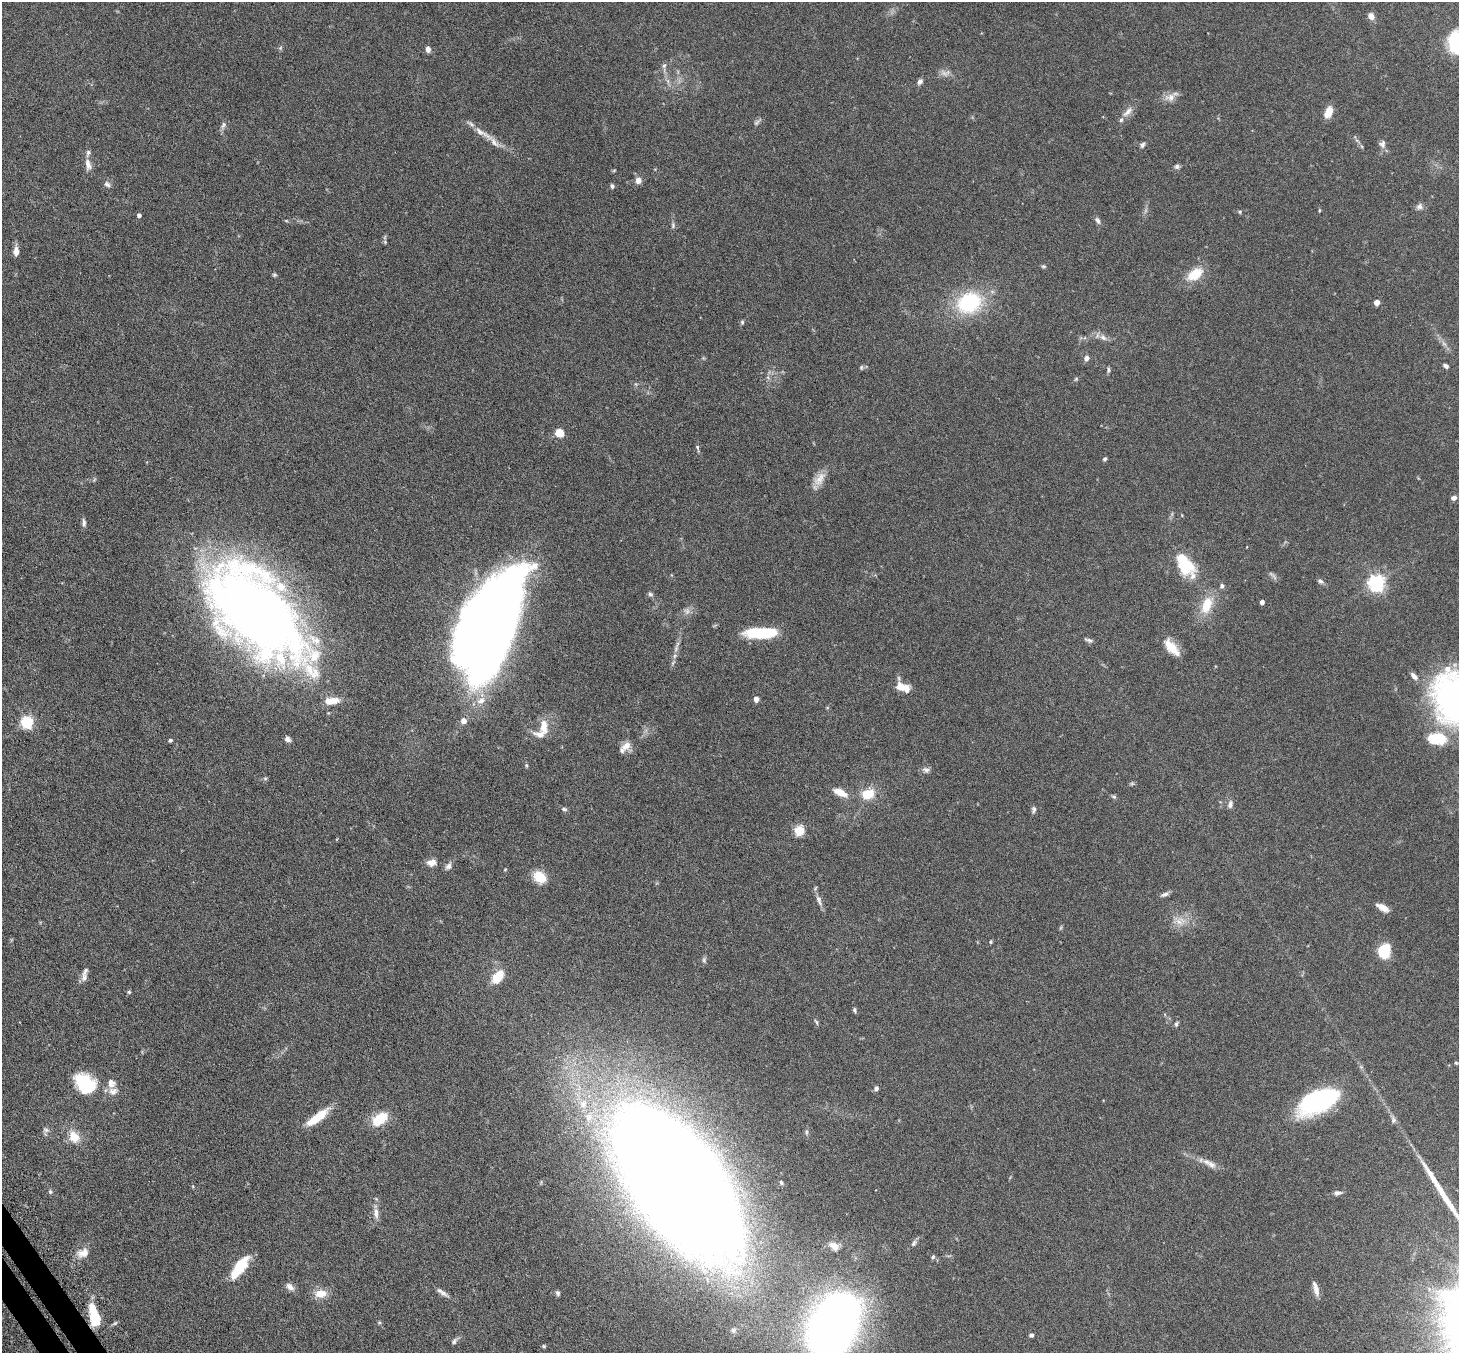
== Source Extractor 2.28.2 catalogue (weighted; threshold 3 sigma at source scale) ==
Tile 7 of 4 x 4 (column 3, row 2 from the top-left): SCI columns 2966-4422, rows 2890-4240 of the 5929 x 5919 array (HDU 1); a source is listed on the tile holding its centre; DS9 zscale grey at full resolution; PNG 1461 x 1355 px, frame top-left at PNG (2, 2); no overlay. Shown black and unused: <1% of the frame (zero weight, under 3 of 6 exposures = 4% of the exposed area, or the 3 px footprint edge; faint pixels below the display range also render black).
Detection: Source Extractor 2.28.2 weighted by HDU 2 'WHT'; one run over the whole footprint, this tile lists its part. Background 0.12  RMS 0.0045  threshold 0.0185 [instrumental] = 3 sigma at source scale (4.09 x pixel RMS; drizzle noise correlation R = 1.36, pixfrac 0.8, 0.05/0.05 arcsec/px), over >= 5 px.
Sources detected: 162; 9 too faint to see at this stretch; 2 inside a brighter object's white glare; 1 long thin detection or spike segment (spike, bleed or trail) — not listed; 13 inside a brighter listed object's ellipse — not listed separately; the other 137 listed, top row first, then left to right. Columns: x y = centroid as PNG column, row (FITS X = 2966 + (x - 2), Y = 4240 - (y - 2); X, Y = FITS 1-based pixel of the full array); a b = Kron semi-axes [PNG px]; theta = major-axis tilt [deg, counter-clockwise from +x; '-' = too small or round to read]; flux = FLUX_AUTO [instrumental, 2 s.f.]
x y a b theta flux
1371 16 7 6 - 2.6
1458 42 18 16 -66 51
280 48 6 5 - 0.61
428 49 6 5 - 1.9
664 66 7 5 72 0.98
945 73 16 8 9 2.3
920 81 7 6 - 1.3
1170 97 17 11 10 3.3
1128 112 19 8 47 3
1328 112 11 7 67 5.5
757 122 13 5 45 1
223 125 13 6 63 1.3
482 133 37 7 -31 5.2
1382 144 10 9 - 1.7
1142 145 7 5 53 1.2
1361 146 6 4 -70 0.54
88 164 17 8 -77 2.6
1177 166 7 6 - 1
638 180 7 6 - 2.7
107 184 10 7 -39 1.3
612 186 6 5 - 0.84
1419 206 9 8 - 1.5
1319 210 5 3 - 0.41
1240 212 5 5 - 0.55
139 215 4 4 - 1.3
1098 220 10 5 -61 1.2
286 221 6 4 -2 0.41
673 225 9 5 82 0.96
385 242 6 4 -48 0.52
16 251 11 6 -90 2.8
1043 266 7 5 -1 0.61
1195 274 22 13 35 8.9
274 275 5 5 - 0.62
1377 302 4 4 - 4
969 303 26 21 23 33
742 322 6 5 - 0.67
1103 337 11 8 -47 2.1
703 358 6 4 -45 0.46
1086 358 7 6 - 1.6
1446 366 6 4 -31 1.3
861 367 6 5 - 0.59
1108 370 7 5 -88 0.77
1076 379 6 5 - 0.54
636 384 6 4 -33 0.59
559 433 8 7 - 6.1
697 447 6 5 - 0.56
1105 459 5 4 - 0.78
819 479 21 11 56 4.7
1454 498 6 5 - 1.5
84 523 10 5 -87 1.2
1185 564 25 14 -57 19
1320 581 8 5 -42 1.1
1376 583 6 6 - 140
650 594 7 6 - 0.87
1262 602 4 4 - 1.8
1207 605 27 14 67 9.4
257 612 110 57 -46 430
495 613 110 33 64 500
756 633 33 13 -1 13
1089 640 13 5 -20 1.1
1172 647 21 9 -49 7.6
676 649 12 6 73 1.8
673 663 9 4 56 0.79
901 686 14 10 -12 4.6
756 699 4 4 - 3.4
1458 699 58 50 -46 130
481 700 14 9 38 4.1
332 701 18 8 6 5.9
463 721 6 6 - 2.5
27 722 6 6 - 57
544 726 19 10 -89 5.8
287 739 7 5 -40 1.5
170 740 4 4 - 0.73
626 746 12 11 - 3.3
926 770 9 7 -12 1.4
265 778 5 5 - 0.6
840 792 16 7 -25 5.4
868 794 14 10 24 8.8
1114 797 7 5 -3 0.71
1230 804 10 7 78 1.5
564 809 8 5 -15 0.87
1033 810 9 6 83 1
799 830 10 9 - 6.6
337 839 5 3 - 0.29
432 862 11 8 7 2.9
448 866 11 7 56 1.8
505 869 4 4 - 0.37
540 877 12 10 -43 9.3
1165 894 12 5 22 1.3
819 900 17 6 -65 2.1
1383 907 13 6 -29 4
1180 921 19 13 -22 5.4
991 942 5 4 - 0.55
1384 951 12 11 - 14
704 960 8 5 -90 0.9
498 977 17 10 53 8
84 978 12 8 75 1.8
129 992 5 5 - 0.53
854 1010 6 4 -71 0.78
816 1022 8 4 -60 0.66
1176 1024 7 5 63 0.8
1456 1063 5 4 - 0.46
85 1083 24 18 -40 21
111 1083 13 11 -78 3.2
876 1088 6 5 - 1.2
1318 1101 39 17 26 67
583 1104 15 12 80 6.2
318 1117 29 8 37 9.5
379 1119 18 10 36 12
1393 1120 12 7 -78 1.4
46 1130 9 8 - 1.3
806 1132 8 4 82 0.79
74 1136 18 13 -57 6.5
1211 1164 16 9 -27 3
677 1181 104 48 -54 2200
781 1182 5 4 - 0.69
50 1191 7 5 -76 0.7
1337 1193 11 6 8 1.3
376 1213 15 7 -84 2.8
914 1243 10 6 60 1.2
834 1246 12 8 -32 2.5
83 1253 15 10 21 4.4
933 1257 6 5 - 0.68
240 1267 30 10 53 13
290 1287 12 7 -38 2
1316 1289 17 6 -75 2.9
321 1293 13 9 4 5.7
442 1293 17 5 -35 2
558 1293 6 5 - 0.92
94 1316 26 10 -78 13
379 1322 5 5 - 0.5
115 1323 6 4 43 0.64
834 1326 53 34 71 320
733 1330 7 7 - 1
1031 1335 6 5 - 0.77
454 1341 10 6 49 1.1
544 1346 5 4 - 0.48
Isophote crosses this tile's border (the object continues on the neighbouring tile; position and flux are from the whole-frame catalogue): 3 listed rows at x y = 1458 42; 1458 699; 834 1326